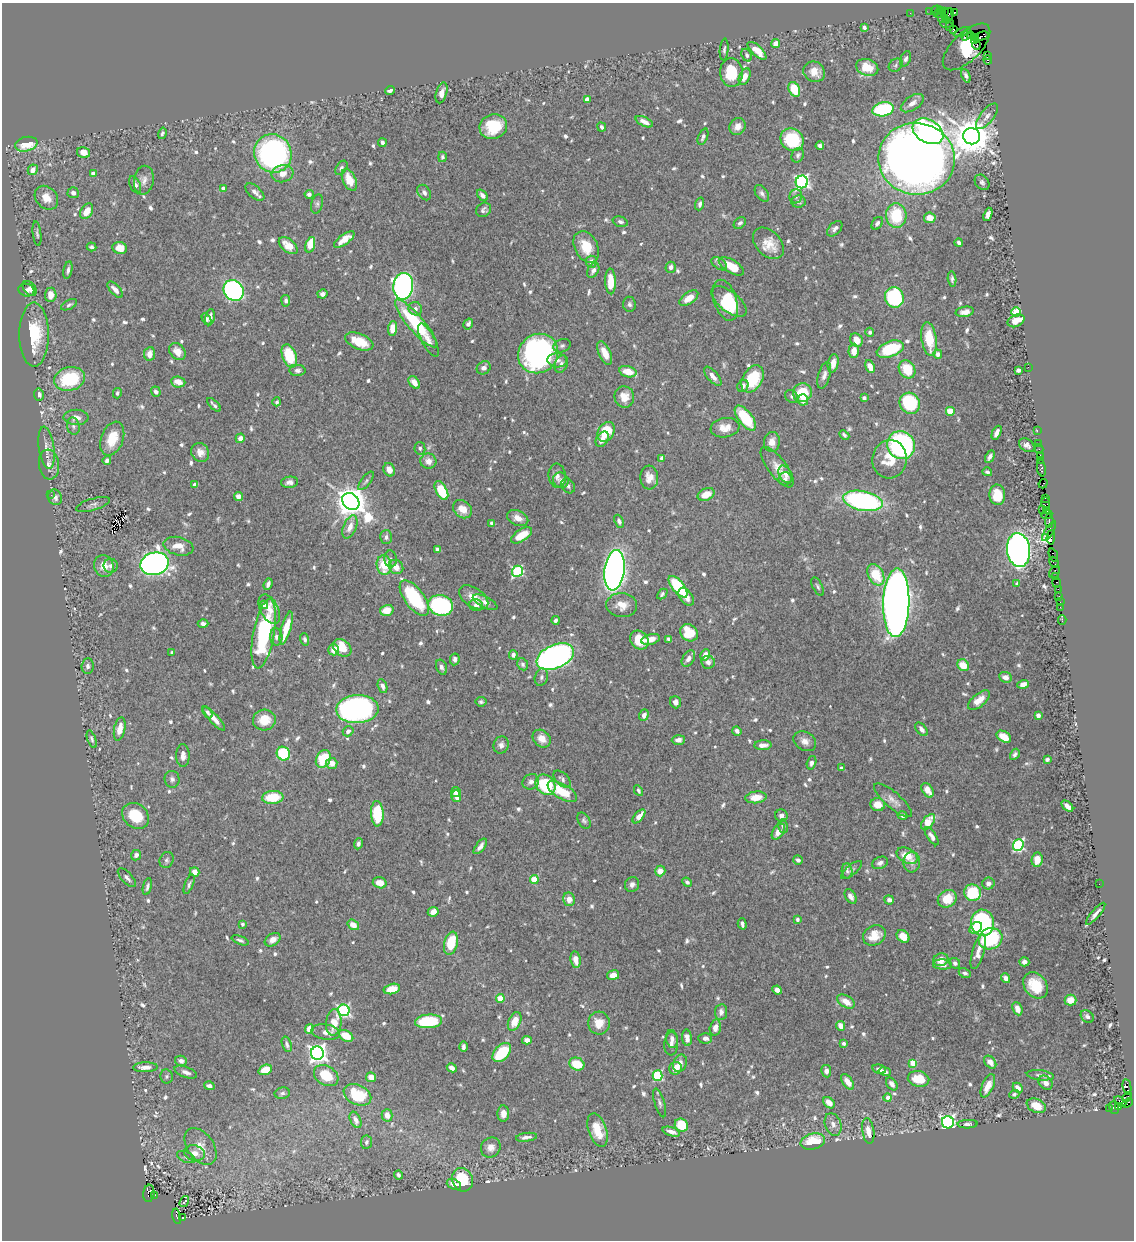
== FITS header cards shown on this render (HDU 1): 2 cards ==
NAXIS1  =                 1132
NAXIS2  =                 1238

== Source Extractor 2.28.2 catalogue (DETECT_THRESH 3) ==
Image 1132 x 1238 px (HDU 1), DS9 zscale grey, 1 PNG px = 1 image px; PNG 1136 x 1242 px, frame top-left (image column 1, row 1238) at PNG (2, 3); each listed source drawn as its Kron ellipse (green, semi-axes under 4 px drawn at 4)
Background 0.784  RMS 0.012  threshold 0.0369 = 3 sigma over >= 5 px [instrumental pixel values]
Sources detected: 780; of the 780, the 500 brightest by FLUX_AUTO listed and drawn (280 fainter detections omitted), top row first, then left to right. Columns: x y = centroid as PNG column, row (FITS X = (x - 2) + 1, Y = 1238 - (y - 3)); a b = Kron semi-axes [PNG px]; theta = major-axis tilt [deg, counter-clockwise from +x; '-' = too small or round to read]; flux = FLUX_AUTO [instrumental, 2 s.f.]
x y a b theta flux
936 10 5 4 - 73
930 11 2 2 - 15
940 11 4 2 - 24
944 12 3 2 - 24
954 12 3 3 - 81
910 13 2 2 - 12
938 14 5 4 - 67
948 15 7 5 70 400
942 16 6 3 -82 97
945 19 3 2 - 190
947 23 6 5 - 180
949 26 4 3 - 37
864 27 4 3 - 3.2
954 30 4 3 - 110
962 32 9 2 18 46
967 35 6 3 52 78
970 36 4 2 - 29
981 36 7 4 19 120
975 38 3 3 - 310
974 41 3 2 - 320
776 44 4 4 - 7.7
977 45 4 2 - 58
966 47 30 14 44 97
724 49 11 4 84 2.2
757 51 12 5 -43 11
747 55 6 5 - 2.6
987 55 3 2 - 37
906 59 8 5 68 2.6
988 60 4 3 - 63
896 65 7 6 - 2
867 67 11 8 -18 16
814 72 11 10 - 9.4
731 73 14 11 -86 27
966 76 7 4 -68 2.6
745 77 9 5 66 7
794 89 8 5 -63 26
390 90 5 3 - 2.8
442 93 11 5 73 5.5
587 100 4 4 - 7.5
912 103 13 7 33 6.1
883 109 11 7 11 76
987 116 15 6 51 4.4
644 122 9 4 -25 5.7
493 126 14 12 19 34
738 126 9 7 53 6.3
602 127 5 3 - 2
928 131 16 11 -31 180
162 133 6 4 74 1.9
972 136 8 8 - 2500
703 137 9 4 68 2.4
792 140 12 10 -40 47
382 143 4 3 - 2.7
26 144 11 7 12 23
820 146 4 4 - 3.1
84 152 6 5 - 7
273 153 19 18 - 210
798 155 7 6 - 2.1
442 157 5 4 - 1.8
916 159 38 36 -6 1200
341 168 8 5 54 2
33 170 5 4 - 5.6
93 174 4 4 - 5.4
282 174 11 8 15 8.1
144 180 14 10 80 5.7
349 180 11 6 -64 16
802 182 6 6 - 200
982 182 8 6 -50 2.4
135 185 9 5 -65 4.2
223 188 4 3 - 5.5
255 192 11 6 -41 4.2
73 193 5 5 - 3.5
424 193 8 6 -57 3.2
762 193 9 5 -54 2.8
309 194 4 4 - 2.5
482 195 6 4 -50 3.3
796 196 7 6 - 2.3
46 198 13 10 -47 11
798 202 7 6 - 2.5
317 204 10 6 75 2.2
700 204 6 4 72 2.3
484 210 8 6 41 2.7
87 211 8 5 57 12
988 214 7 4 71 4.4
896 216 12 10 -85 38
930 218 6 5 - 7.6
620 222 8 5 -16 2.2
740 223 7 5 39 2.5
877 223 7 5 55 2.8
835 229 9 5 46 3.1
37 234 12 4 -83 2.1
344 239 12 5 36 10
768 243 18 12 -46 13
959 243 4 3 - 2.3
310 245 8 4 74 21
288 246 11 6 -39 10
92 247 5 4 - 1.9
586 247 17 11 -63 19
120 248 7 6 - 12
591 262 6 5 - 6.9
719 264 9 5 -35 2.1
731 266 14 6 -31 16
671 267 5 5 - 4.2
68 270 9 4 80 2.4
593 270 8 5 61 3.9
952 279 7 4 -83 2
611 281 13 5 -88 15
403 286 13 10 81 340
30 288 8 6 -49 3.9
26 290 8 6 -14 3.6
115 290 10 5 -47 5.2
234 290 11 9 -51 210
322 294 5 4 - 3.4
51 295 7 5 85 9.6
894 297 10 9 - 84
689 298 11 5 34 9.5
725 300 21 11 -73 28
286 301 6 4 -83 2.5
729 301 21 10 -39 24
629 304 7 6 - 2.4
69 305 9 4 27 1.9
415 309 7 6 - 3.2
965 312 9 5 9 4.3
1016 312 5 4 - 34
210 317 8 5 81 5
207 319 6 4 -60 2
1016 321 9 6 25 9.7
416 323 31 8 -49 60
468 324 6 4 56 3
392 328 7 4 88 11
870 332 4 4 - 2
34 335 32 14 -90 39
929 339 17 7 -81 25
428 340 18 6 -62 5.8
856 340 7 5 -56 8.4
359 341 15 7 -22 18
562 346 9 6 19 2.4
890 349 14 7 21 43
854 351 7 5 88 9.6
177 352 9 7 -50 7.8
538 353 21 19 39 250
605 353 12 5 -65 9.9
149 354 7 5 81 7
938 354 4 4 - 5
289 356 12 7 -70 33
557 360 10 7 -3 4.5
833 363 9 5 79 7.5
561 364 9 6 68 3.3
870 366 6 4 -68 8.2
1028 367 2 2 - 20
484 368 7 6 - 3.9
907 369 9 7 -58 21
297 370 8 5 -1 2.8
1018 370 4 4 - 3.4
628 372 9 5 -13 13
824 375 14 6 74 4.6
713 376 12 5 -49 5.4
70 379 15 12 16 51
752 379 14 10 59 34
178 382 7 5 -7 7.9
414 382 7 4 -50 7
743 386 6 5 - 2.8
156 392 5 4 - 2.2
117 393 5 4 - 1.9
802 393 9 9 - 28
39 394 6 5 - 3.7
792 396 7 5 -47 1.9
624 397 11 10 - 10
864 398 4 4 - 2.8
803 400 6 5 - 6.8
277 402 4 4 - 1.9
910 403 11 9 -57 60
214 405 8 3 -45 1.8
950 411 4 4 - 18
76 417 12 7 -1 5.3
745 418 15 7 -53 33
73 426 8 6 -78 2.7
725 428 14 9 9 10
1037 431 3 2 - 31
606 432 10 8 58 25
997 433 7 4 64 4.8
844 435 6 4 -45 2
240 438 5 4 - 5.9
112 439 18 11 69 20
602 439 8 5 57 5.3
772 442 10 8 84 6.9
1038 443 2 2 - 42
901 445 14 13 - 170
1027 445 8 6 -34 3.6
46 448 21 7 -82 6.5
420 448 6 5 - 1.9
1039 449 5 2 - 28
200 452 10 8 -57 5.7
1040 455 4 2 - 31
990 457 7 3 62 3.7
662 458 4 4 - 6.5
890 459 19 17 83 20
107 460 4 4 - 2.5
1040 460 3 2 - 49
428 461 8 7 - 5.5
49 464 15 10 -82 6.2
777 467 24 9 -53 9.5
1041 468 8 3 -81 130
389 470 7 5 -66 7.7
987 472 5 4 - 1.9
785 474 9 6 -61 3.3
557 476 12 8 -84 5.3
649 478 12 9 -86 7.6
785 479 7 6 - 3.4
561 480 8 7 - 2.9
366 481 11 4 53 2.1
290 482 8 5 6 3.5
1043 484 5 3 - 83
195 485 4 4 - 5.8
568 486 8 6 -52 2.3
441 491 10 5 -62 35
706 494 9 6 24 11
51 495 2 2 - 12
997 495 10 8 -87 18
238 496 4 4 - 4.4
55 497 8 7 - 3
1045 498 4 2 - 38
351 501 9 7 -44 1700
863 501 20 9 -12 160
93 504 17 6 16 3.1
1046 504 6 4 -80 97
462 509 10 8 -41 9.3
1042 509 3 2 - 55
1047 511 4 3 - 62
1047 515 6 4 26 170
518 518 11 7 -25 6.8
619 521 7 4 -66 2.8
1049 521 7 2 90 150
492 523 4 3 - 2
350 527 12 6 67 7.8
1049 531 11 4 58 65
521 535 12 6 33 17
386 537 7 6 - 2.7
1046 537 3 2 - 70
1051 537 7 3 86 150
178 546 15 9 -13 9.1
437 549 4 3 - 1.9
1018 550 17 11 -81 530
1053 555 7 3 -67 68
391 559 8 6 -86 2.2
1054 562 6 3 -58 85
155 564 14 11 14 600
384 565 10 7 -83 23
104 566 11 9 -74 9.1
111 566 7 7 - 2.9
396 567 8 6 -41 7.9
614 570 20 10 83 550
517 571 5 5 - 100
1055 572 7 5 55 110
876 575 11 7 -63 28
1056 577 2 2 - 32
1057 583 5 3 - 74
268 584 6 4 70 2.6
1017 584 4 3 - 2
678 587 13 6 -51 53
818 587 10 5 -63 1.9
1058 589 2 2 - 8.5
662 594 6 4 46 2
474 597 16 9 -33 12
686 597 10 6 -55 6.6
1059 597 4 3 - 72
414 598 21 9 -54 57
485 602 13 5 -26 4.4
1060 602 2 2 - 9.9
896 603 34 13 88 1100
264 605 4 4 - 2.4
441 605 12 10 -18 110
476 605 7 5 -18 2.8
622 605 15 12 -5 10
1060 607 2 2 - 18
269 609 16 9 -62 8
387 610 7 5 16 11
555 620 4 4 - 2.4
1062 620 4 2 - 18
203 624 5 3 - 3.4
286 628 17 5 74 19
689 633 9 8 - 29
264 634 35 10 80 90
276 637 9 6 -86 3.1
305 639 6 4 -71 2.1
651 639 9 5 13 6.8
668 639 4 3 - 2.8
639 640 10 8 -48 18
342 648 10 7 -42 16
334 650 5 5 - 8.4
172 653 3 3 - 2.7
513 655 5 4 - 4.4
705 655 6 4 63 7.4
555 657 19 11 24 350
455 659 6 5 - 2.7
688 659 9 5 58 4.6
708 662 7 6 - 3.8
523 664 6 5 - 2.3
963 665 6 5 - 14
88 666 7 6 - 2.7
441 667 8 5 -73 2.8
541 677 9 6 73 2.4
1005 677 6 5 - 4.6
1023 684 6 4 19 5.2
382 686 7 4 -70 3.6
979 700 13 6 40 11
481 702 5 4 - 1.8
675 702 6 5 - 3.6
357 709 21 14 3 260
207 712 6 4 -57 2.2
644 715 6 4 69 4.1
1038 715 4 3 - 6.8
214 719 15 4 -47 6.6
264 720 11 10 - 18
120 729 12 5 78 10
922 729 8 4 -51 3.5
348 731 5 5 - 3.1
737 731 5 4 - 4.2
1004 737 8 5 -31 12
92 739 9 4 -71 2
542 739 10 8 -44 8.1
678 740 6 5 - 4.7
805 741 12 9 -31 5.8
501 745 8 7 - 3.9
763 745 9 5 3 5
283 754 7 6 - 53
1015 754 6 4 59 2.5
183 755 11 6 -90 4.8
323 759 9 7 62 25
1047 759 4 3 - 1.9
332 763 6 5 - 7.7
812 763 7 4 75 3
841 768 3 3 - 2.5
172 779 8 7 - 2.8
562 779 10 6 -44 2.7
531 782 8 7 - 4.1
545 785 11 9 -48 53
638 790 6 3 -62 1.9
928 790 8 5 -57 8.8
456 792 5 4 - 7.5
562 792 16 7 -30 26
456 796 6 5 - 7.2
273 797 11 6 4 29
756 797 10 6 6 11
893 800 24 8 -41 6.8
878 805 7 6 - 11
1067 806 7 4 -42 5.4
377 814 13 6 -87 40
902 815 5 3 - 2.3
136 816 14 11 -41 26
639 816 8 4 49 7.1
781 816 6 6 - 3.8
584 821 9 5 -58 2
928 822 9 5 52 15
783 826 7 5 -77 2.1
778 832 9 5 55 7.7
932 836 10 4 -56 4.2
358 844 6 4 68 2.4
1018 845 6 5 - 110
480 846 9 4 52 4
136 855 5 5 - 3.8
907 856 11 7 -28 14
167 860 8 6 65 2.1
798 860 5 4 - 2.8
1037 860 7 5 84 10
912 862 10 8 86 4.6
880 863 8 6 24 3.1
852 870 13 5 40 2.2
660 871 5 5 - 7.8
847 871 8 5 -87 1.9
195 872 5 4 - 5.7
127 878 12 5 -47 2.9
534 880 4 4 - 25
687 882 5 4 - 2
380 883 7 5 -17 9.2
189 884 10 4 69 1.9
632 884 7 7 - 3.7
988 884 6 6 - 4.1
1099 884 2 2 - 3.2
147 887 9 4 76 2.2
973 893 8 8 - 41
851 896 8 5 -58 3.5
569 899 7 6 - 8.7
947 899 10 8 34 18
889 900 5 4 - 2.6
433 912 5 4 - 6.3
1096 914 14 4 49 3.9
797 919 4 4 - 2.3
983 923 13 11 -82 120
242 924 3 3 - 2.4
742 924 6 3 -74 2.7
353 925 6 4 -37 8.4
976 928 7 5 37 12
874 935 12 9 30 14
903 936 7 5 -45 15
990 939 12 10 19 74
240 940 9 4 -22 1.9
273 940 8 6 31 5.4
451 943 11 6 75 29
978 952 18 6 73 8
576 960 8 5 -81 7.3
941 960 8 6 23 9
1024 962 5 4 - 3.4
955 963 6 5 - 2.7
942 965 9 5 -2 4
965 973 6 4 -26 2.3
613 975 6 4 9 5.3
1006 978 5 4 - 4.4
1035 985 14 11 -51 23
392 989 8 5 12 16
777 990 5 4 - 5.6
500 998 4 4 - 22
1070 1000 6 5 - 9.3
846 1001 10 5 -33 11
1017 1009 7 4 -67 7.6
344 1010 6 6 - 150
721 1012 8 6 82 4.1
1087 1016 7 5 -41 2.2
428 1021 13 7 4 54
515 1021 10 6 64 13
334 1023 13 7 84 13
599 1023 11 11 - 11
840 1026 5 4 - 8.4
715 1028 8 5 75 6.3
309 1029 5 4 - 13
326 1032 14 8 -10 6.1
346 1036 8 5 -30 17
687 1038 8 5 -83 5
705 1038 7 5 -3 3.5
672 1039 9 6 -81 3
527 1040 5 4 - 4.6
844 1043 4 3 - 3
287 1044 8 4 -72 2.4
671 1044 11 7 86 3.5
463 1047 5 3 - 2.9
317 1053 6 6 - 450
502 1053 11 7 47 40
181 1061 6 5 - 3.5
990 1062 7 5 -47 6.2
680 1063 9 6 68 6.6
913 1063 4 4 - 19
577 1064 8 6 -22 22
145 1067 12 5 1 6.1
452 1068 5 4 - 4.5
675 1068 6 6 - 9
879 1069 7 4 -14 3.6
265 1070 7 5 22 20
826 1071 6 5 - 3.6
885 1071 6 4 -11 2.9
186 1072 12 5 -21 3.9
1040 1075 13 5 -6 3.4
167 1076 7 6 - 1.8
326 1076 13 9 -30 19
658 1076 5 5 - 77
371 1077 5 4 - 6.2
918 1079 11 8 -11 17
848 1082 9 5 -54 8.6
1045 1083 8 6 -45 3.9
892 1084 7 5 -53 3.3
209 1086 5 4 - 3.6
988 1086 12 5 66 9.2
1127 1087 8 3 -79 94
1018 1088 6 4 -44 4.3
282 1093 8 5 12 2
1014 1094 5 4 - 1.9
357 1095 14 10 -25 30
1127 1097 6 2 43 21
888 1098 4 4 - 6.5
1120 1101 7 4 -32 690
660 1103 15 5 -73 2.6
829 1103 6 4 -44 7.9
1127 1103 5 3 - 52
1036 1106 10 6 -24 12
1119 1106 4 3 - 180
1109 1108 3 2 - 28
1114 1108 6 5 - 110
503 1114 8 6 -87 6.1
387 1115 6 5 - 6.8
356 1120 9 5 -65 4.1
948 1122 6 6 - 230
833 1124 11 8 -70 4.9
968 1124 10 4 2 1.9
681 1125 7 6 - 27
597 1130 17 9 -72 19
868 1131 13 6 -81 7.8
671 1132 9 4 -18 5.2
527 1137 11 4 8 3.3
813 1141 12 8 15 25
366 1142 7 5 83 2.1
200 1146 20 13 -54 13
491 1147 10 9 - 6.2
194 1153 10 7 -13 7.6
186 1157 9 5 -24 2.3
398 1175 4 3 - 1.8
462 1180 12 10 -67 38
454 1184 7 5 -22 5.4
149 1193 9 5 83 580
154 1195 2 2 - 42
184 1201 6 3 52 6
177 1216 8 4 -77 440
182 1218 3 3 - 88
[280 fainter detections neither listed nor drawn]